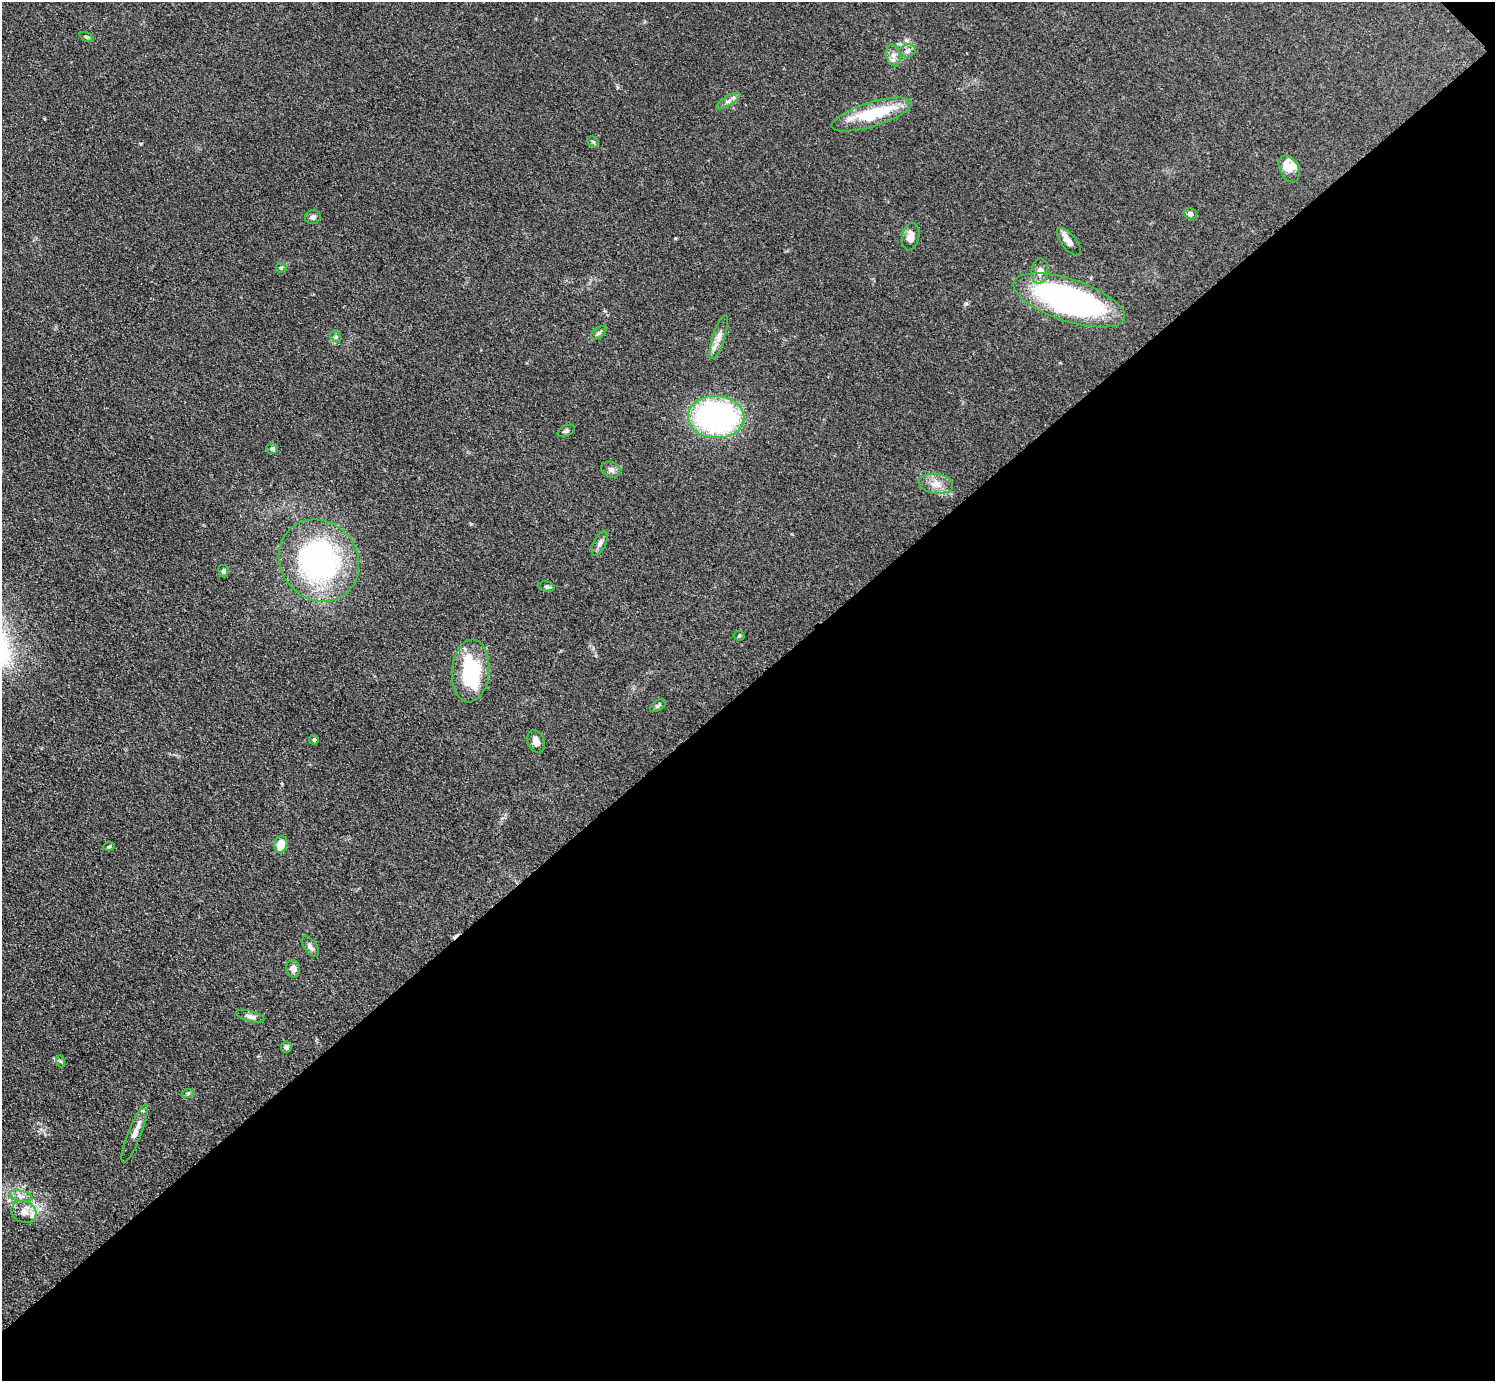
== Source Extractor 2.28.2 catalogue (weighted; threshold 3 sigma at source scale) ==
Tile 12 of 4 x 4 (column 4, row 3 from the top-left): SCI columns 4489-5981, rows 1544-2922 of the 5990 x 5988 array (HDU 1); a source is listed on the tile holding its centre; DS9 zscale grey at full resolution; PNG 1497 x 1383 px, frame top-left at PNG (2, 2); each listed source drawn as its Kron ellipse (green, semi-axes under 4 px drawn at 4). Shown black and unused: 50% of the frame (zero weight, under 3 of 4 exposures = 1% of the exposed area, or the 3 px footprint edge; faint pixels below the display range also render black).
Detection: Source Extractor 2.28.2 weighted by HDU 2 'WHT'; one run over the whole footprint, this tile lists its part. Background 0.101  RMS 0.0065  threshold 0.0292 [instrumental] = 3 sigma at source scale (4.5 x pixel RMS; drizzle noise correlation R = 1.50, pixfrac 1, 0.05/0.05 arcsec/px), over >= 5 px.
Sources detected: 46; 1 inside a brighter object's white glare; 1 cosmic-ray / hot-pixel residue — neither listed nor drawn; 2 inside a brighter listed object's ellipse — not listed separately; the other 42 listed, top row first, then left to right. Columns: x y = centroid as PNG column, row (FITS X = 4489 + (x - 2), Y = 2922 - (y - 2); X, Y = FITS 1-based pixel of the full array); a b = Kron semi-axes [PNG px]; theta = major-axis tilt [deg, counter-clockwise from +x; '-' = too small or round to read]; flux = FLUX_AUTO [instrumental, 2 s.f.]
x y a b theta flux
87 37 7 3 -26 0.86
907 51 8 6 17 2.1
893 55 11 6 -74 3.2
728 101 13 5 32 2.7
872 115 42 12 17 38
593 142 6 5 - 1
1289 169 14 9 -63 10
1190 214 7 5 -18 2.5
313 217 8 7 - 2.4
911 237 14 8 77 6.3
1069 242 16 7 -51 5
281 268 5 5 - 0.89
1040 271 12 8 83 4.7
1069 300 58 21 -18 190
599 333 9 5 37 1.5
336 337 6 5 - 1.2
719 337 23 6 73 5.1
716 417 28 21 -2 160
566 431 9 5 26 1.5
272 448 6 5 - 1.2
611 469 10 7 -23 2.6
936 484 17 10 -9 6.7
600 543 13 6 64 2.7
319 561 43 38 -50 140
223 571 6 5 - 1.3
547 587 8 5 -13 1.5
739 636 5 5 - 0.9
471 671 31 19 85 47
658 706 9 5 33 1.4
314 740 5 4 - 1.2
536 741 11 8 -67 3.5
281 844 8 6 73 10
109 846 6 4 3 0.77
310 947 12 6 -55 2.7
293 969 9 7 -78 3.6
250 1016 15 5 -16 2.6
286 1047 5 5 - 1.9
60 1061 6 4 -70 0.86
188 1093 6 4 18 1.2
135 1133 31 6 68 5.8
21 1196 12 5 -11 3.3
24 1212 13 10 -26 5.7